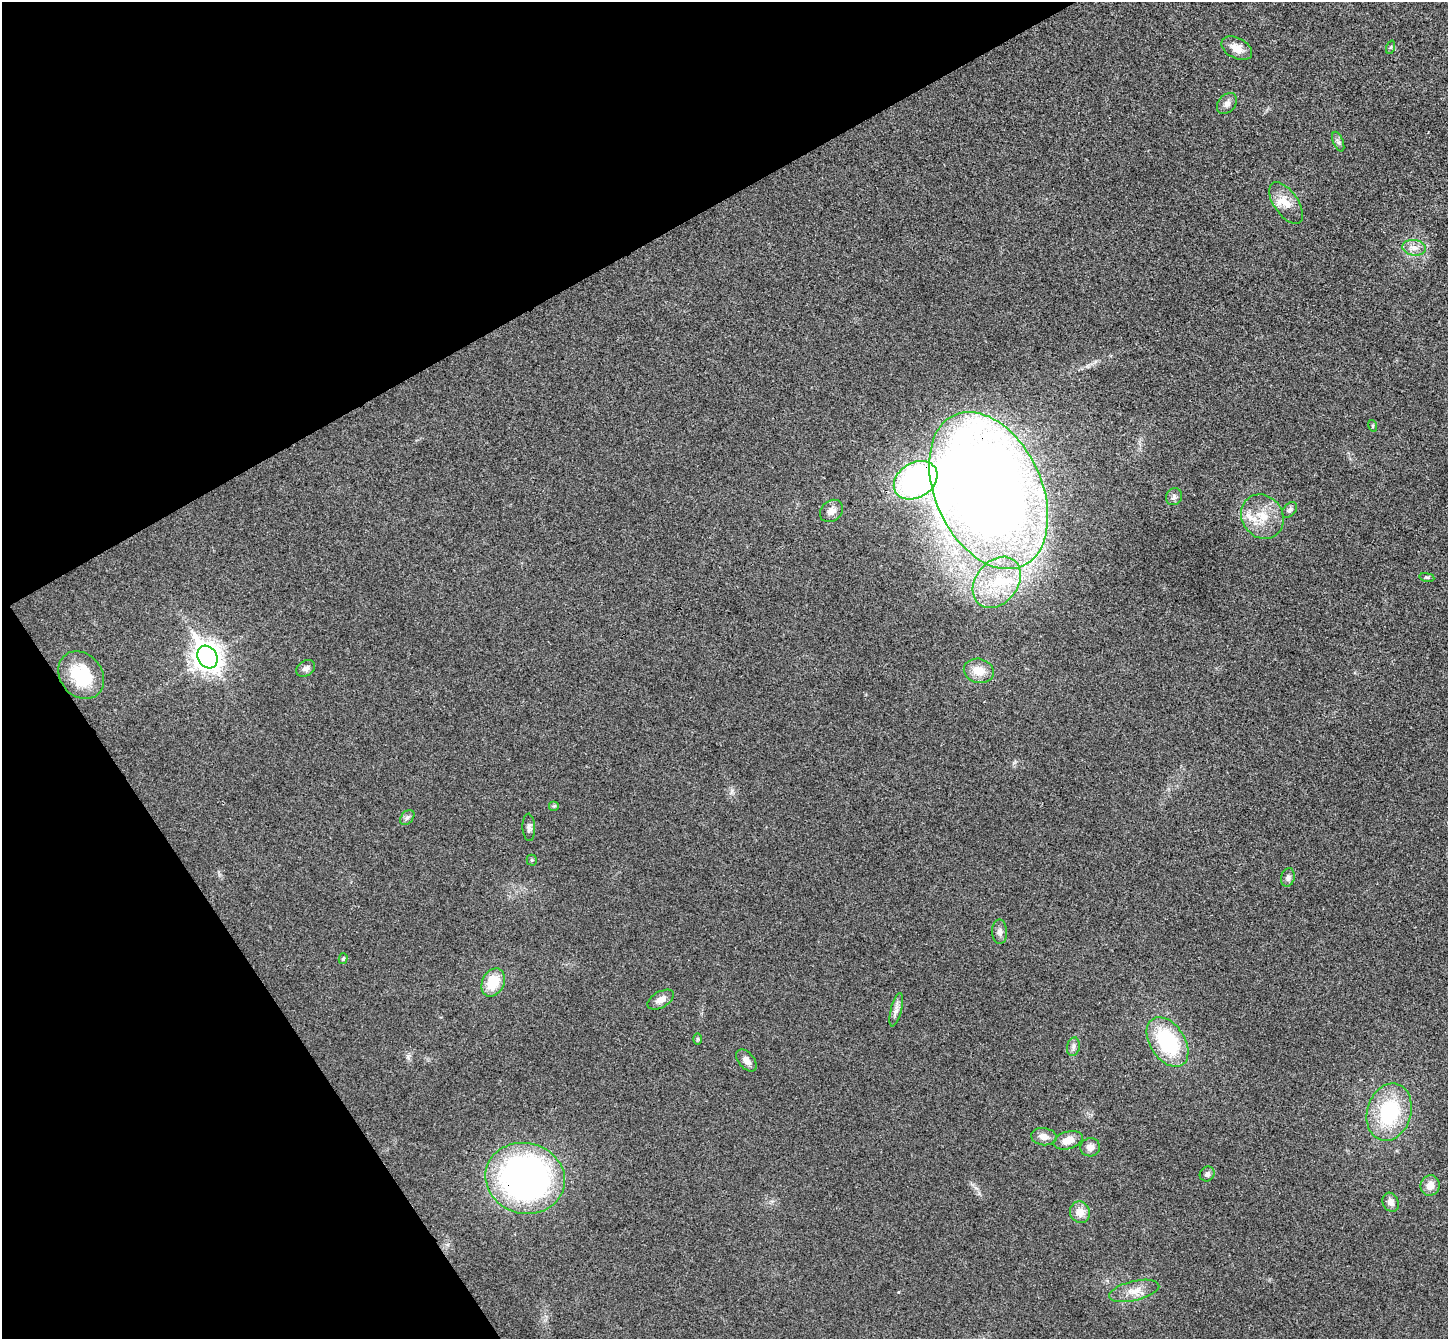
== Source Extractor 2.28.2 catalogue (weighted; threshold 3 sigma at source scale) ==
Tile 5 of 4 x 4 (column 1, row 2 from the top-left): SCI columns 52-1497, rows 2867-4203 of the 5890 x 5866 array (HDU 1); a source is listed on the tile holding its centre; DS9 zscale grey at full resolution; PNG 1450 x 1341 px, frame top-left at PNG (2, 2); each listed source drawn as its Kron ellipse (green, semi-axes under 4 px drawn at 4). Shown black and unused: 26% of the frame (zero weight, under 3 of 4 exposures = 6% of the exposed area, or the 3 px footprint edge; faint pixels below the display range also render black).
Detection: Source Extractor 2.28.2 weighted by HDU 2 'WHT'; one run over the whole footprint, this tile lists its part. Background 0.0247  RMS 0.0058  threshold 0.0263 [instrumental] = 3 sigma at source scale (4.5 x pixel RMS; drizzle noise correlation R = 1.50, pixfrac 1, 0.05/0.05 arcsec/px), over >= 5 px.
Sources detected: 45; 2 inside a brighter listed object's ellipse — not listed separately; the other 43 listed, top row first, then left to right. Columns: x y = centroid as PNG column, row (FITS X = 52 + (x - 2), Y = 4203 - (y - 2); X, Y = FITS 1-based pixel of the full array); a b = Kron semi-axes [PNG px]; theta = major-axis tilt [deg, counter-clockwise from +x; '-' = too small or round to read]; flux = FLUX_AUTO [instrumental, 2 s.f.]
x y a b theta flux
1391 47 7 4 71 0.8
1237 48 16 10 -27 6.6
1227 104 12 8 50 2.9
1338 142 10 5 -68 1.5
1286 203 24 12 -55 8.3
1414 248 12 8 -8 3.7
1373 426 6 3 -73 0.65
916 480 23 17 32 140
989 491 83 53 -65 1000
1174 497 9 7 59 2
1290 510 9 6 50 1.8
831 511 12 10 40 4.3
1262 517 23 20 -55 16
1427 577 8 4 -8 0.88
997 582 28 21 52 28
207 657 12 9 -61 620
306 668 10 7 31 2.6
979 671 15 12 -14 9.4
81 675 25 21 -51 25
554 806 5 5 - 0.86
407 817 8 6 49 1.7
529 827 14 6 -87 2.2
532 860 5 5 - 0.76
1288 877 9 6 75 2.1
1000 932 12 7 -88 2.6
343 959 5 4 - 0.94
493 982 15 11 63 16
661 1000 14 8 29 4.1
896 1010 17 5 75 3.2
697 1039 6 4 90 0.73
1167 1042 27 17 -57 48
1073 1047 9 6 79 2
746 1060 13 7 -50 3.8
1389 1112 29 22 73 46
1044 1137 13 8 -8 4.2
1068 1140 15 8 16 6.3
1090 1147 10 9 - 3.6
1207 1174 8 7 - 1.9
525 1178 40 35 -15 230
1430 1186 10 9 - 5.7
1391 1202 10 7 -63 3.2
1080 1212 11 10 - 6.6
1134 1291 26 9 13 7.7
Overlapping masked pixels (flux is a lower limit): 3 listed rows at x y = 916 480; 989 491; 525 1178